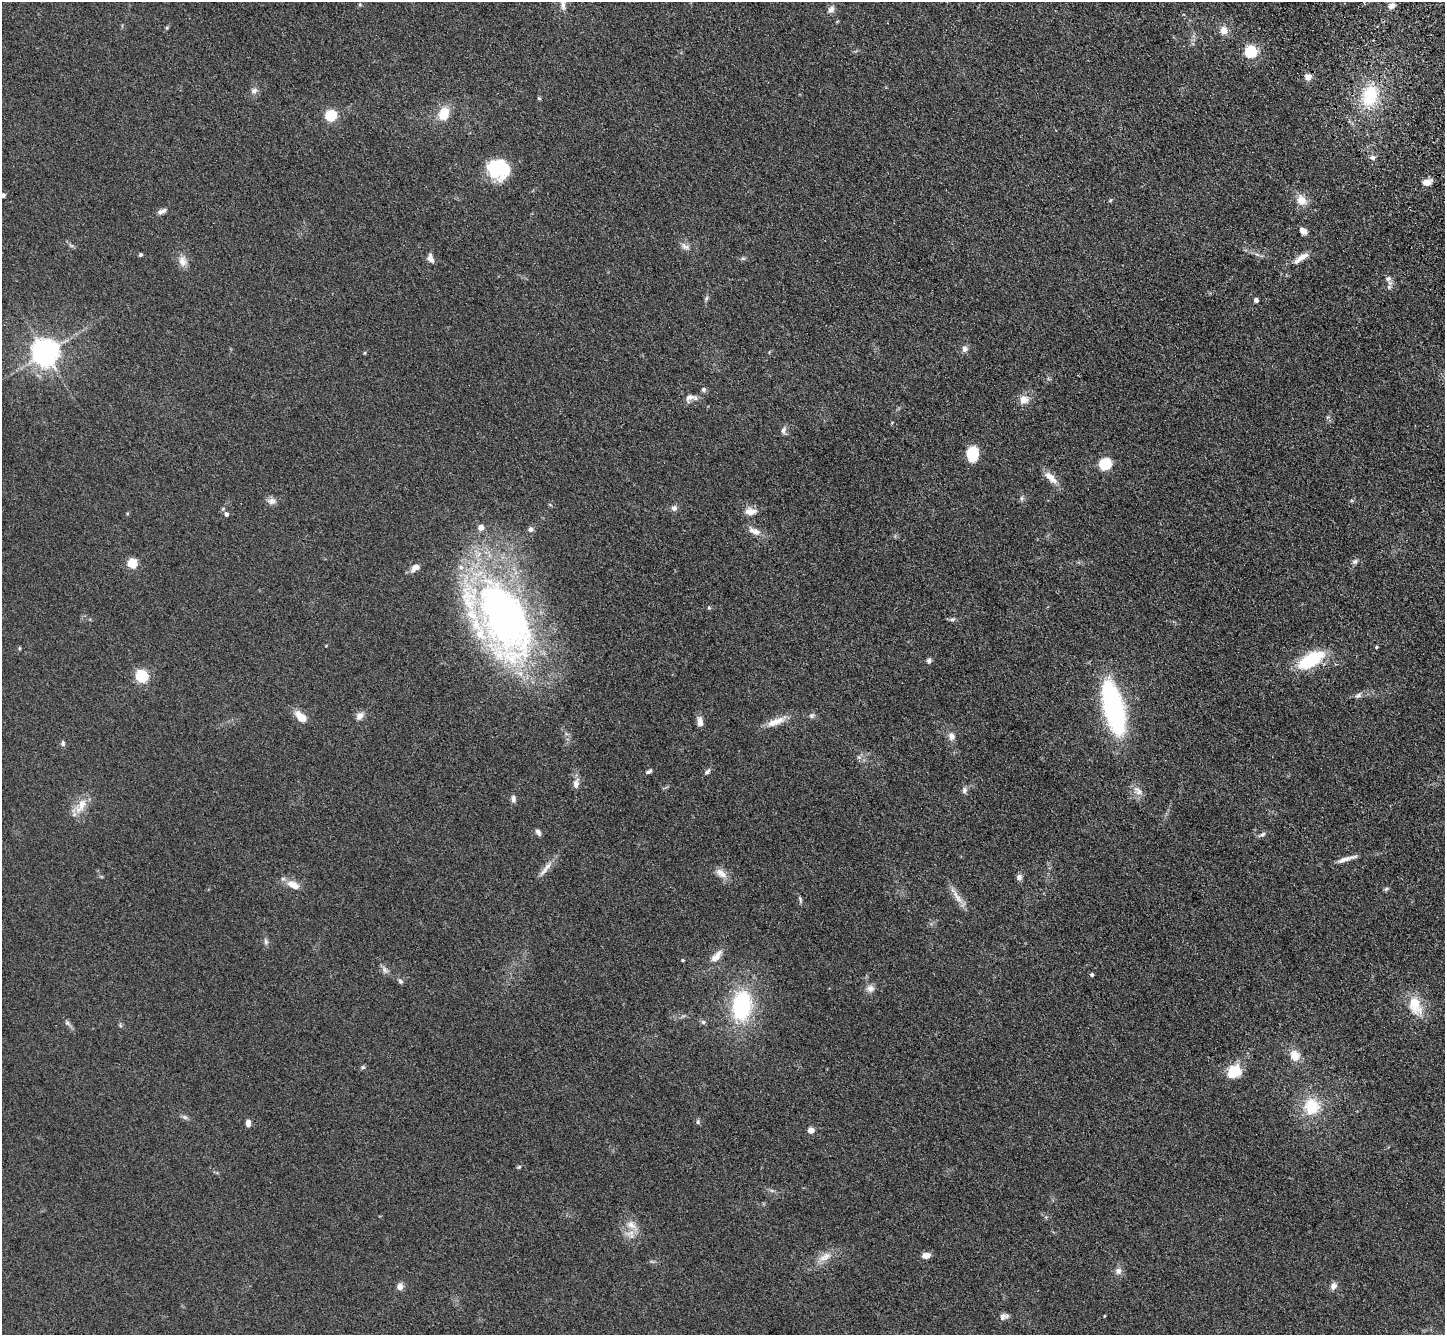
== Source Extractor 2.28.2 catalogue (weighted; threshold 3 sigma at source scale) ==
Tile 10 of 4 x 4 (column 2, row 3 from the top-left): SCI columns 1548-2990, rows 1695-3027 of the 5980 x 5920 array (HDU 1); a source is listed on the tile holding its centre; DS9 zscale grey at full resolution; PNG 1447 x 1337 px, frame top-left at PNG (2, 2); no overlay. Shown black and unused: <1% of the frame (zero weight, under 3 of 4 exposures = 6% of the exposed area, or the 3 px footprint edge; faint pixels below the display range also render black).
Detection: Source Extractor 2.28.2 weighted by HDU 2 'WHT'; one run over the whole footprint, this tile lists its part. Background 0.0609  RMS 0.0079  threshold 0.0357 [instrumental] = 3 sigma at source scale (4.5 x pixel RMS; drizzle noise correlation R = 1.50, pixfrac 1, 0.05/0.05 arcsec/px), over >= 5 px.
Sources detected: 115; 2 inside a brighter listed object's ellipse — not listed separately; the other 113 listed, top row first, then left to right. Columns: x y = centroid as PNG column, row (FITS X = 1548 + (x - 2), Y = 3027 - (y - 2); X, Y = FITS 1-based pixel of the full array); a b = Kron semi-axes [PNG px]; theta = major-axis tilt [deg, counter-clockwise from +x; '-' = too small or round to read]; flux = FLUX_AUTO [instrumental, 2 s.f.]
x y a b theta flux
360 5 5 4 - 0.86
1391 6 9 7 26 4
831 9 10 8 41 3.4
1224 30 10 9 - 6.4
1251 52 6 5 - 100
1308 77 8 8 - 4
254 91 9 7 33 3.2
1370 96 29 20 80 38
539 98 5 4 - 0.92
444 114 13 10 70 17
331 116 5 5 - 74
1373 158 7 7 - 2.5
499 165 26 22 -41 34
1427 182 10 7 16 5.7
3 195 5 5 - 2
1110 200 5 4 - 0.98
1301 200 13 11 -52 9.4
162 211 12 6 25 3.2
1303 231 8 6 -39 5.5
685 246 12 7 -35 3.8
140 255 4 4 - 1.3
1301 257 21 8 24 6.7
430 258 12 7 -67 3.8
743 258 7 4 0 1.3
182 261 16 10 -76 6.3
1388 279 9 8 - 2.8
1389 287 6 6 - 1.8
706 298 7 4 88 1.4
1256 300 4 4 - 3.3
965 349 9 7 78 3.1
45 353 9 8 - 930
703 389 6 6 - 1.8
690 397 13 10 35 5.1
1024 400 11 11 - 7.1
783 430 11 6 78 2.8
972 454 16 12 84 19
1105 464 15 14 - 14
1051 478 21 8 -44 8.5
1021 498 7 4 89 1.4
271 501 13 9 -1 4.1
674 508 8 8 - 2.6
751 511 15 9 1 7
226 514 5 5 - 2.5
531 529 6 5 - 3.2
756 532 14 9 -22 5.9
1355 562 7 6 - 2.1
132 564 5 5 - 47
415 568 12 7 40 5.5
709 608 5 4 - 0.92
502 619 107 62 -60 380
952 620 9 4 1 1.7
1376 647 4 3 - 0.87
19 648 5 4 - 0.84
1311 660 29 13 31 44
929 661 7 6 - 2
142 676 6 5 - 110
1358 695 10 6 37 2.4
1113 708 50 17 -77 150
812 715 8 7 - 2
360 716 10 7 46 4.8
301 717 16 9 -43 9.7
700 722 11 6 -85 5.1
775 722 26 9 21 10
952 736 10 8 -78 4.4
63 743 8 5 -89 1.6
859 757 7 5 -43 1.9
649 771 7 4 32 1.8
707 772 10 5 43 2
576 783 14 7 83 4.3
964 790 9 7 -90 2.5
1138 791 17 9 -44 5.9
513 799 10 6 -88 2.6
81 806 26 12 57 12
538 832 8 5 -59 2.7
1262 835 11 5 26 2.3
1344 860 21 6 18 5.2
544 870 19 6 49 5.4
721 873 18 9 -36 6.7
1019 877 7 6 - 2.8
293 885 16 8 -26 9.1
1386 889 6 5 - 1.3
957 897 23 7 -49 7.3
800 900 9 4 -75 1.5
266 941 10 5 -73 2.2
716 956 20 9 48 7.5
683 960 4 4 - 0.86
385 970 12 6 -61 3
1092 975 4 4 - 1.4
400 981 8 5 -59 1.7
870 988 11 9 -17 4.2
1415 1005 25 15 -69 21
741 1006 36 22 84 75
703 1022 6 6 - 1.5
67 1023 10 6 -38 2.2
120 1025 6 4 -48 1.1
1295 1055 13 11 -64 9.7
363 1067 6 5 - 1.2
1234 1071 19 15 34 17
1311 1106 21 19 -87 27
185 1117 9 5 -26 2
698 1122 7 5 -73 1.4
248 1123 7 4 -88 4.9
811 1130 4 4 - 10
519 1167 6 4 43 1
772 1191 7 4 -19 1.5
631 1225 16 10 -33 8.2
926 1255 9 6 11 5.2
825 1257 20 10 28 8.6
1118 1271 9 9 - 3.7
400 1286 6 5 - 6.9
1333 1286 9 8 - 3.8
1104 1316 3 3 - 0.69
1002 1317 10 8 53 3.3
Isophote crosses this tile's border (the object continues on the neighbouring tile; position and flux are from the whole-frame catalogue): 1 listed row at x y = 3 195